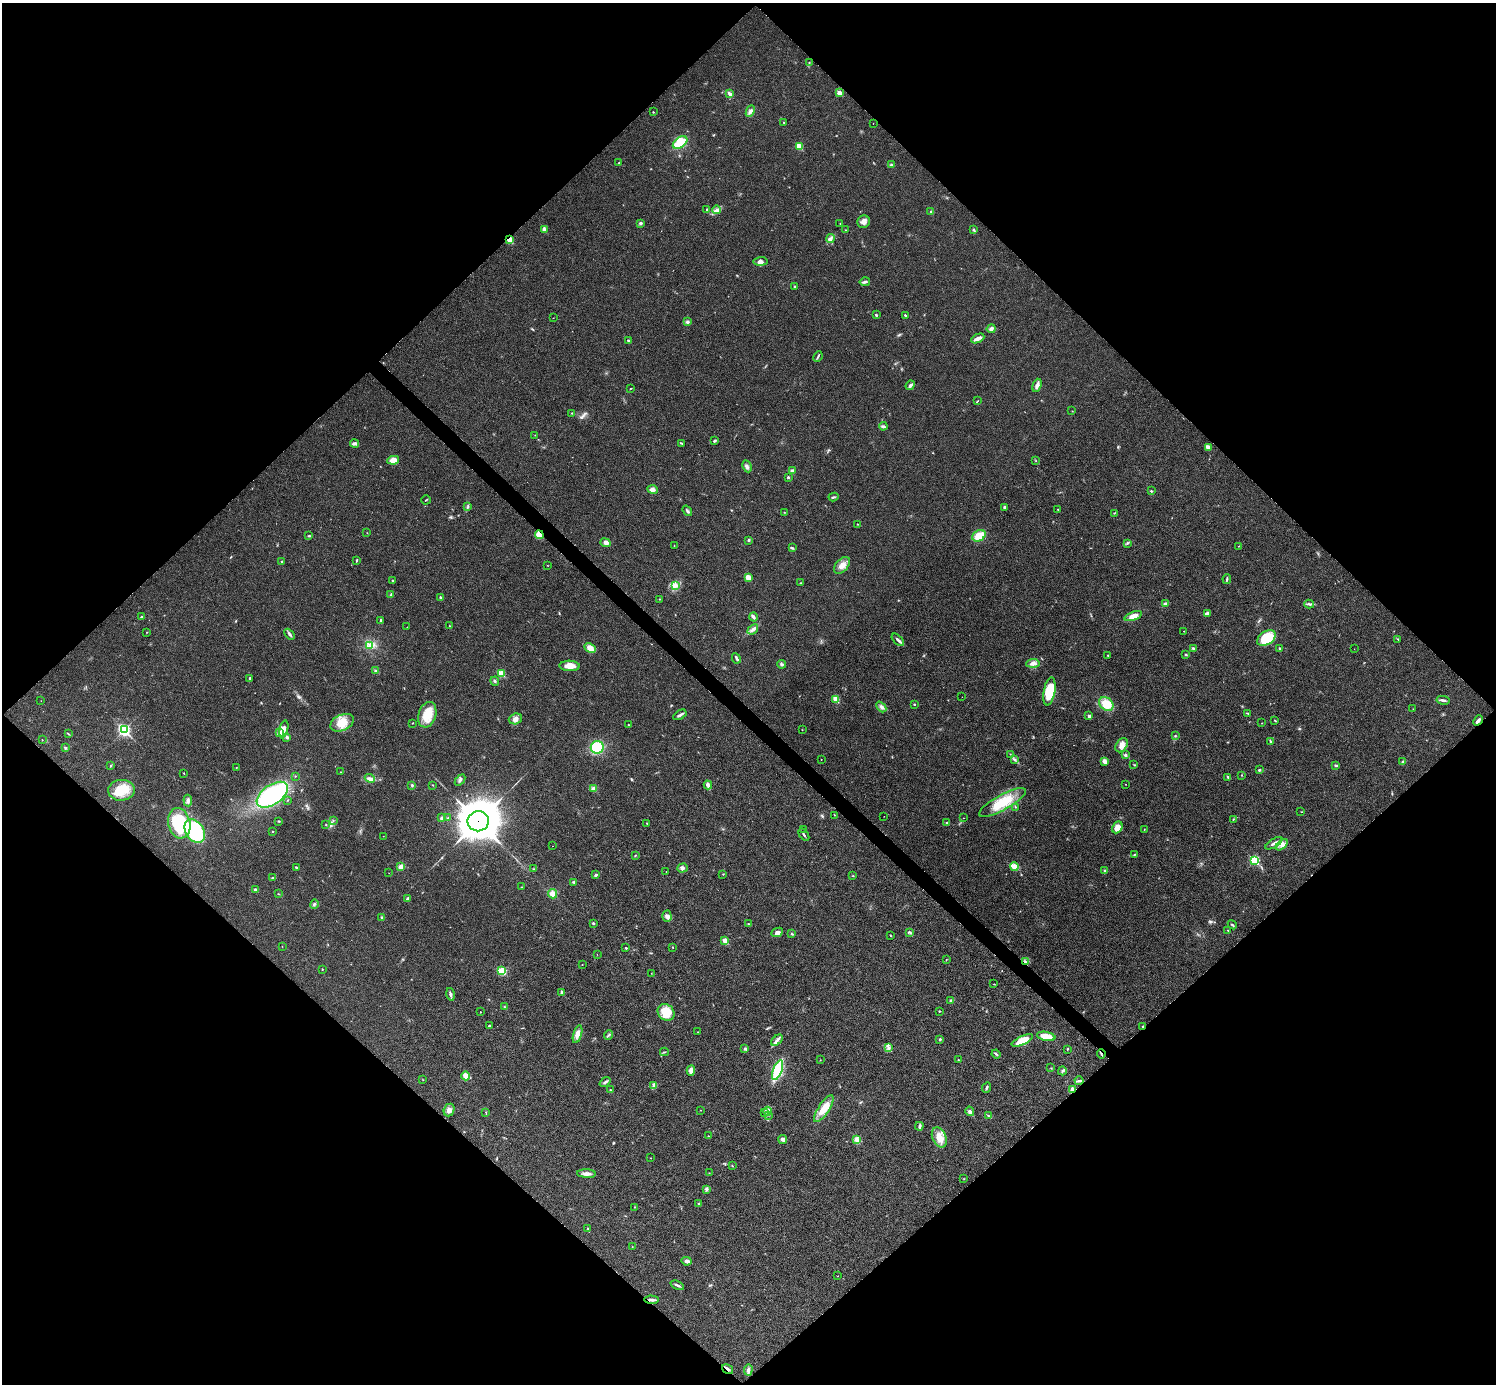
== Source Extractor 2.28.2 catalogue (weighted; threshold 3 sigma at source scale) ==
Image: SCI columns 6-5980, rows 301-5825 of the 5983 x 5983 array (HDU 1 of 3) = the unmasked area's bounding box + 8 px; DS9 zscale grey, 4 x 4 block average (1 PNG px = mean of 4 x 4 image px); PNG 1498 x 1386 px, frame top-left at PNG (2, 3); each listed source drawn as its Kron ellipse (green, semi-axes under 4 px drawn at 4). Shown black and unused: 51% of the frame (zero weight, under 3 of 4 exposures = <1% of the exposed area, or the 3 px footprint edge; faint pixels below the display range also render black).
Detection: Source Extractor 2.28.2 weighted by HDU 2 'WHT'. Background 0.0222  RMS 0.0054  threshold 0.0242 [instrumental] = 3 sigma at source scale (4.5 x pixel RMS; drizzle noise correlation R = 1.50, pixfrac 1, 0.05/0.05 arcsec/px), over >= 5 px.
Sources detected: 320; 3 too faint to see at this stretch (4 x 4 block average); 2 cosmic-ray / hot-pixel residue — neither listed nor drawn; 4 coinciding with a brighter row at this scale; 2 inside a brighter listed object's ellipse — not listed separately; the other 309 listed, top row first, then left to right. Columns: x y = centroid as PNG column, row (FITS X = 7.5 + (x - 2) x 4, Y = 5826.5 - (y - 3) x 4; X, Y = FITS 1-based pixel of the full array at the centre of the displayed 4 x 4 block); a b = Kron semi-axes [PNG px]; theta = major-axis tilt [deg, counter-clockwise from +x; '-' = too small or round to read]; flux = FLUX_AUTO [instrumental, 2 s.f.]
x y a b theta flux
809 62 2 2 - 1.8
839 93 2 2 - 46
730 94 4 2 - 12
750 111 6 4 65 10
653 112 2 2 - 1.9
784 123 2 2 - 1.4
873 123 2 2 - 0.64
680 143 8 5 36 100
799 146 2 2 - 92
619 163 2 2 - 1.9
891 165 3 3 - 4
707 209 2 2 - 3.1
717 210 4 3 - 7.2
931 212 2 2 - 3.7
864 222 6 6 - 16
640 223 3 3 - 5.6
840 223 2 2 - 1.2
544 229 4 3 - 9.1
846 230 2 2 - 1.9
974 230 3 2 - 3.5
831 239 4 3 - 7.4
510 240 2 2 - 110
761 261 7 4 6 11
865 282 5 2 - 7.6
795 286 3 2 - 2.5
876 315 3 2 - 3.4
905 315 3 2 - 3.5
553 318 2 2 - 0.89
687 322 4 3 - 5.7
991 329 4 4 - 9.2
978 338 7 2 25 22
628 340 2 2 - 10
818 356 5 2 - 4.3
910 385 5 2 - 9.5
1037 385 7 3 72 11
631 388 2 2 - 1.7
977 401 3 2 - 1.7
1072 411 2 2 - 0.69
572 413 2 2 - 2.1
883 426 4 2 - 4.3
535 435 2 2 - 1
715 441 3 2 - 4.7
355 443 4 3 - 7.1
682 443 4 2 - 3.2
1209 448 3 2 - 4.5
393 460 6 3 10 27
1036 461 2 2 - 1
747 466 6 3 -63 8.1
792 471 2 2 - 34
788 477 2 2 - 8.9
653 489 5 4 - 14
1151 491 2 2 - 3.4
833 497 5 2 - 4.4
426 500 5 2 - 2.1
468 506 2 2 - 2
1004 507 3 2 - 4.3
1058 509 2 2 - 1.1
687 511 6 2 -53 5.8
784 512 2 2 - 1.5
1114 513 2 2 - 1.5
857 524 2 2 - 2.1
367 533 2 2 - 1.2
539 535 4 3 - 24
309 536 3 2 - 2.9
979 536 7 5 30 48
749 540 3 2 - 3.2
606 543 5 4 - 11
1127 543 2 2 - 1.4
674 546 2 2 - 0.97
1238 546 2 2 - 0.96
792 548 3 2 - 3.2
281 561 2 2 - 1.8
356 561 3 2 - 2.5
547 565 2 2 - 0.98
842 565 10 6 47 23
748 578 4 3 - 30
1227 579 5 2 - 4
393 580 3 2 - 2.4
800 583 2 2 - 1.7
675 585 4 3 - 9.3
391 595 3 3 - 3.5
440 597 3 2 - 3.9
659 599 2 2 - 1.2
1165 604 4 3 - 6
1309 604 5 2 - 5.1
1207 613 4 3 - 6.3
1133 616 9 4 20 22
142 617 3 2 - 2.8
753 617 4 3 - 6.3
381 621 4 2 - 7.4
449 626 2 2 - 1.4
407 627 2 2 - 0.79
753 629 6 3 41 10
1184 631 2 2 - 1.1
147 632 2 2 - 1.1
290 634 6 2 -47 6.8
1266 638 10 6 32 120
1398 639 4 2 - 2.3
898 640 7 3 -46 8
370 645 2 2 - 3.6
590 648 6 3 -28 29
1194 648 3 2 - 6.2
1280 648 3 2 - 3
1354 649 2 2 - 0.49
1108 655 2 2 - 1.7
1186 655 3 2 - 3
736 658 5 2 - 7.4
1033 663 6 4 4 13
782 664 4 2 - 4.7
570 666 10 5 -3 28
375 671 3 2 - 4.4
501 673 2 2 - 99
250 678 3 2 - 3.7
495 681 4 2 - 4.3
1049 691 14 5 80 99
962 697 2 2 - 0.77
836 699 2 2 - 98
1443 700 6 2 -11 7.8
41 701 2 2 - 0.64
914 704 2 2 - 2.8
1106 704 8 6 -42 66
881 707 6 3 -48 7.9
1413 709 2 2 - 0.85
1248 713 4 2 - 2.5
427 715 13 8 72 61
680 715 7 2 32 8.4
1089 716 2 2 - 17
515 719 7 5 20 16
1274 720 2 2 - 1.5
1478 720 5 3 - 7.4
342 723 12 8 25 49
412 723 2 2 - 1.3
1262 723 2 2 - 1.1
628 725 2 2 - 2.1
284 729 8 4 76 18
124 730 3 2 - 640
802 730 2 2 - 1.3
280 733 4 3 - 19
68 734 2 2 - 1.6
1175 736 3 2 - 2.1
287 737 4 3 - 5.9
42 740 2 2 - 2.1
1271 741 3 2 - 3.2
1122 745 8 5 56 20
597 747 6 6 - 110
65 748 3 2 - 4.1
1010 754 2 2 - 1
1125 755 2 2 - 5.8
821 759 2 2 - 1.2
1014 759 4 3 - 4.9
1104 761 3 2 - 17
1403 761 3 2 - 4.3
111 765 2 2 - 2
1134 765 2 2 - 1.6
1335 765 3 2 - 2.9
236 767 2 2 - 1.2
1259 770 2 2 - 5.1
341 772 2 2 - 1.3
184 773 2 2 - 2.3
1242 775 2 2 - 1.7
295 776 2 2 - 1.3
1228 777 2 2 - 1.9
370 778 5 2 - 5.8
460 780 6 2 49 6.2
1126 784 2 2 - 0.87
412 785 2 2 - 4.8
432 785 2 2 - 1.5
708 785 4 3 - 7
594 789 4 3 - 14
121 790 13 10 4 67
272 795 18 9 35 330
188 800 6 3 -84 8.6
287 800 2 2 - 1.4
1002 803 26 7 29 81
1016 807 2 2 - 1.4
1301 812 2 2 - 0.72
834 815 2 2 - 1.3
884 816 2 2 - 0.63
442 818 3 2 - 3.5
448 818 2 2 - 1.9
963 818 2 2 - 0.93
1233 819 3 2 - 1.8
279 821 3 2 - 2.3
333 821 2 2 - 1.1
478 821 10 10 - 10000
179 823 15 11 -77 220
647 823 2 2 - 1.3
947 823 3 2 - 2
326 825 2 2 - 2.1
1117 827 6 5 - 32
803 829 2 2 - 0.51
1144 829 2 2 - 1.4
195 831 13 9 -57 250
272 831 2 2 - 2.2
804 835 7 2 -51 4.8
383 836 2 2 - 0.67
1274 843 9 2 31 8.2
1282 845 7 2 42 10
553 846 2 2 - 0.6
1134 855 3 2 - 2.2
635 856 3 2 - 2.2
1254 860 3 2 - 280
1014 866 4 3 - 43
296 867 2 2 - 4.1
401 867 4 3 - 16
682 868 5 4 - 8.3
534 869 3 2 - 2
1105 870 3 2 - 3.4
666 872 2 2 - 1.3
389 873 2 2 - 0.84
723 874 2 2 - 1.7
596 875 3 2 - 6
853 876 3 2 - 1.7
273 878 3 2 - 3.9
574 882 4 2 - 4.9
522 887 2 2 - 1
255 889 2 2 - 7
278 894 2 2 - 1.5
553 894 4 4 - 23
408 898 4 2 - 6.7
314 904 5 3 - 6.1
667 916 5 4 - 13
382 918 3 2 - 5.2
593 923 2 2 - 4.6
748 924 3 2 - 1.8
1232 925 5 2 - 4
1228 930 2 2 - 1.2
777 932 6 4 24 13
910 933 2 2 - 2.1
792 934 4 2 - 3.3
890 936 2 2 - 1.7
725 941 2 2 - 66
282 946 2 2 - 0.7
673 947 2 2 - 1.3
626 948 2 2 - 3.3
597 954 2 2 - 0.65
946 960 3 2 - 0.98
1025 962 3 3 - 4.5
582 964 2 2 - 1.1
322 969 2 2 - 1.5
502 971 4 3 - 81
651 973 2 2 - 0.69
994 984 2 2 - 1.1
561 992 4 2 - 4.2
450 994 6 3 -77 6.9
951 1001 3 2 - 5.9
505 1007 3 2 - 2.6
939 1011 3 2 - 2.2
480 1012 2 2 - 1
666 1012 9 7 -44 66
489 1025 3 2 - 2.9
1143 1026 3 2 - 3.8
698 1032 2 2 - 1.2
578 1034 9 3 74 19
609 1035 5 2 - 4.4
1046 1036 9 4 -11 42
940 1039 2 2 - 3.8
777 1040 7 3 43 10
1022 1040 11 4 25 58
888 1048 3 2 - 3.1
745 1049 2 2 - 15
1067 1049 2 2 - 2.5
664 1052 4 2 - 3
996 1054 4 2 - 3.7
1101 1054 5 2 - 3.5
820 1060 2 2 - 1.1
958 1060 3 2 - 1.8
1051 1068 2 2 - 1.3
691 1070 5 3 - 16
778 1070 10 4 70 180
1062 1071 4 2 - 4.1
466 1076 4 3 - 26
423 1080 2 2 - 1
1079 1081 4 2 - 5.3
605 1082 6 2 39 6.8
654 1086 3 3 - 6.6
987 1087 5 2 - 5.8
610 1090 2 2 - 1.5
1073 1090 3 3 - 16
824 1109 16 5 57 48
449 1110 6 5 - 14
701 1110 2 2 - 0.78
767 1111 4 3 - 8.3
970 1111 5 4 - 8.4
485 1112 2 2 - 1
764 1113 3 2 - 2.3
768 1115 2 2 - 1.6
988 1116 3 2 - 2.5
919 1126 4 2 - 4.2
708 1136 2 2 - 1
939 1138 10 6 -65 36
783 1139 4 3 - 12
857 1140 3 2 - 14
651 1158 2 2 - 0.88
732 1166 3 2 - 1.7
709 1173 2 2 - 1.3
587 1174 9 3 -2 14
964 1179 2 2 - 0.92
707 1189 4 3 - 5.5
699 1204 2 2 - 6.8
634 1207 2 2 - 1.4
588 1228 2 2 - 1.3
632 1247 2 2 - 0.76
687 1261 5 3 - 6.9
838 1276 2 2 - 0.82
677 1285 7 2 -24 6.2
651 1300 7 3 -2 9.3
728 1369 6 2 -33 7.2
748 1370 5 3 - 9.8
Overlapping masked pixels (flux is a lower limit): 8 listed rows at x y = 510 240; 539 535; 478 821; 1025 962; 1143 1026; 1101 1054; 1073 1090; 728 1369
Diffuse or blended objects may show on this block-average render without a row.